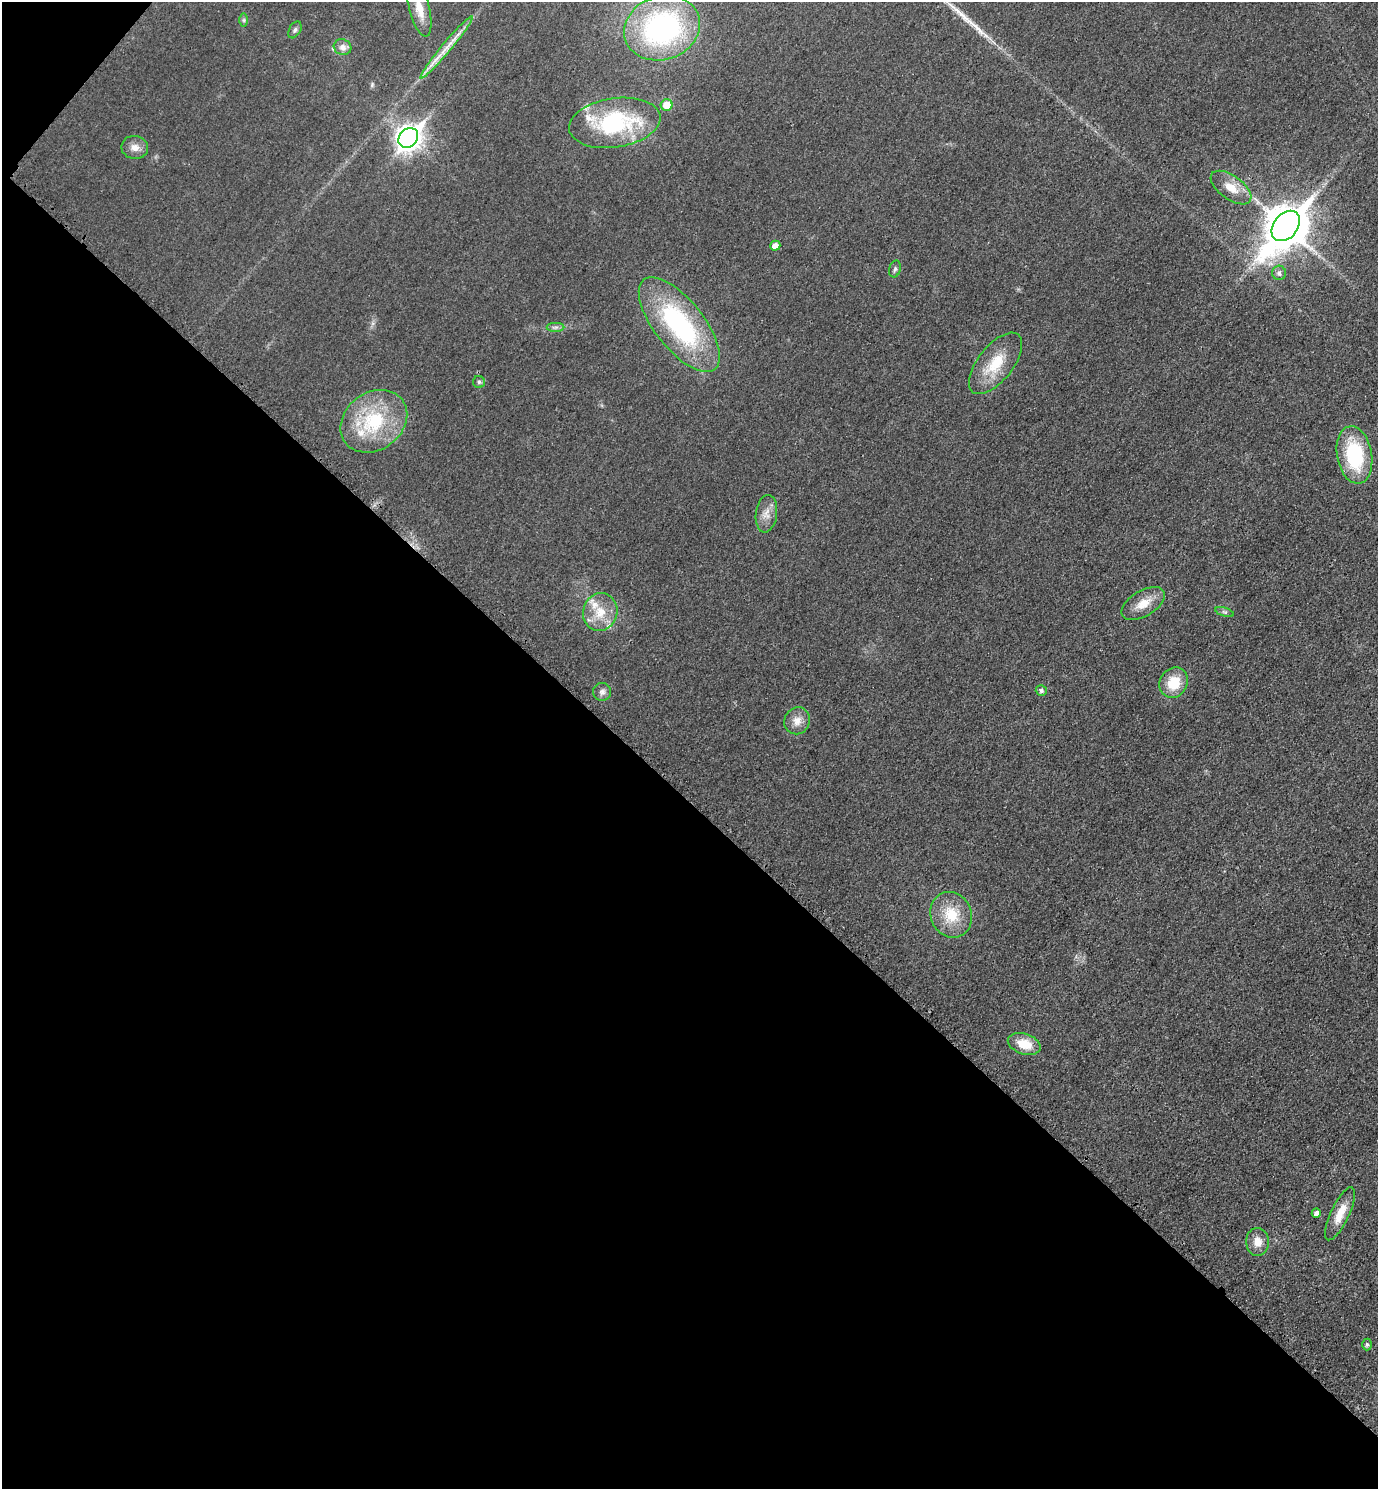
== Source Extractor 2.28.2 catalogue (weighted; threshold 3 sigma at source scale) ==
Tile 9 of 4 x 4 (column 1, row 3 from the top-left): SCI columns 175-1550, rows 1510-2996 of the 5996 x 5995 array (HDU 1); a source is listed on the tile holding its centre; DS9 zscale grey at full resolution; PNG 1380 x 1491 px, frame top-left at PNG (2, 2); each listed source drawn as its Kron ellipse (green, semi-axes under 4 px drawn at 4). Shown black and unused: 47% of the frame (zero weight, under 3 of 4 exposures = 2% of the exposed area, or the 3 px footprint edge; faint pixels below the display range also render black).
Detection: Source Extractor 2.28.2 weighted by HDU 2 'WHT'; one run over the whole footprint, this tile lists its part. Background 0.0261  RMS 0.0063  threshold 0.0282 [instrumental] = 3 sigma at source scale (4.5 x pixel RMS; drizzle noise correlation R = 1.50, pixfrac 1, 0.05/0.05 arcsec/px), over >= 5 px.
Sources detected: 40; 1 long thin detection or spike segment (spike, bleed or trail) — neither listed nor drawn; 4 inside a brighter listed object's ellipse — not listed separately; the other 35 listed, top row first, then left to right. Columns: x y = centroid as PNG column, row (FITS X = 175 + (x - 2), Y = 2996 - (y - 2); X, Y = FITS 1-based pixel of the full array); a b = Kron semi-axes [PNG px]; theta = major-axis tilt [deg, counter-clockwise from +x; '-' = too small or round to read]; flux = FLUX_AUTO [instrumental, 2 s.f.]
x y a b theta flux
419 8 29 10 -76 10
244 20 7 4 -90 1.2
662 28 39 32 19 110
295 30 9 5 60 1.7
342 47 9 7 -27 3.5
446 47 40 5 50 10
667 105 6 6 - 11
615 123 46 24 9 68
408 138 11 9 49 520
135 147 13 11 -11 5
1231 188 23 12 -36 11
1286 226 17 12 51 2000
775 246 5 5 - 4.7
895 269 8 5 74 1.5
1279 273 7 7 - 2.3
679 325 57 24 -52 95
556 327 9 4 1 1.6
996 363 36 17 52 21
479 382 6 6 - 1.3
374 421 36 28 37 44
1354 455 29 17 -80 46
766 514 19 10 82 6.3
1143 604 24 13 31 10
600 612 19 17 74 14
1224 612 10 4 -18 1.3
1174 683 16 13 57 16
1041 690 6 5 - 1.7
602 692 9 9 - 2.5
797 721 14 12 63 5.9
951 915 23 20 -66 19
1024 1044 17 10 -17 12
1316 1213 5 4 - 3.2
1340 1214 29 9 65 11
1257 1242 14 11 -87 6.3
1367 1344 6 4 90 1.3
Isophote crosses this tile's border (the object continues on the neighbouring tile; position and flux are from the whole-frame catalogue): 1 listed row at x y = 419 8